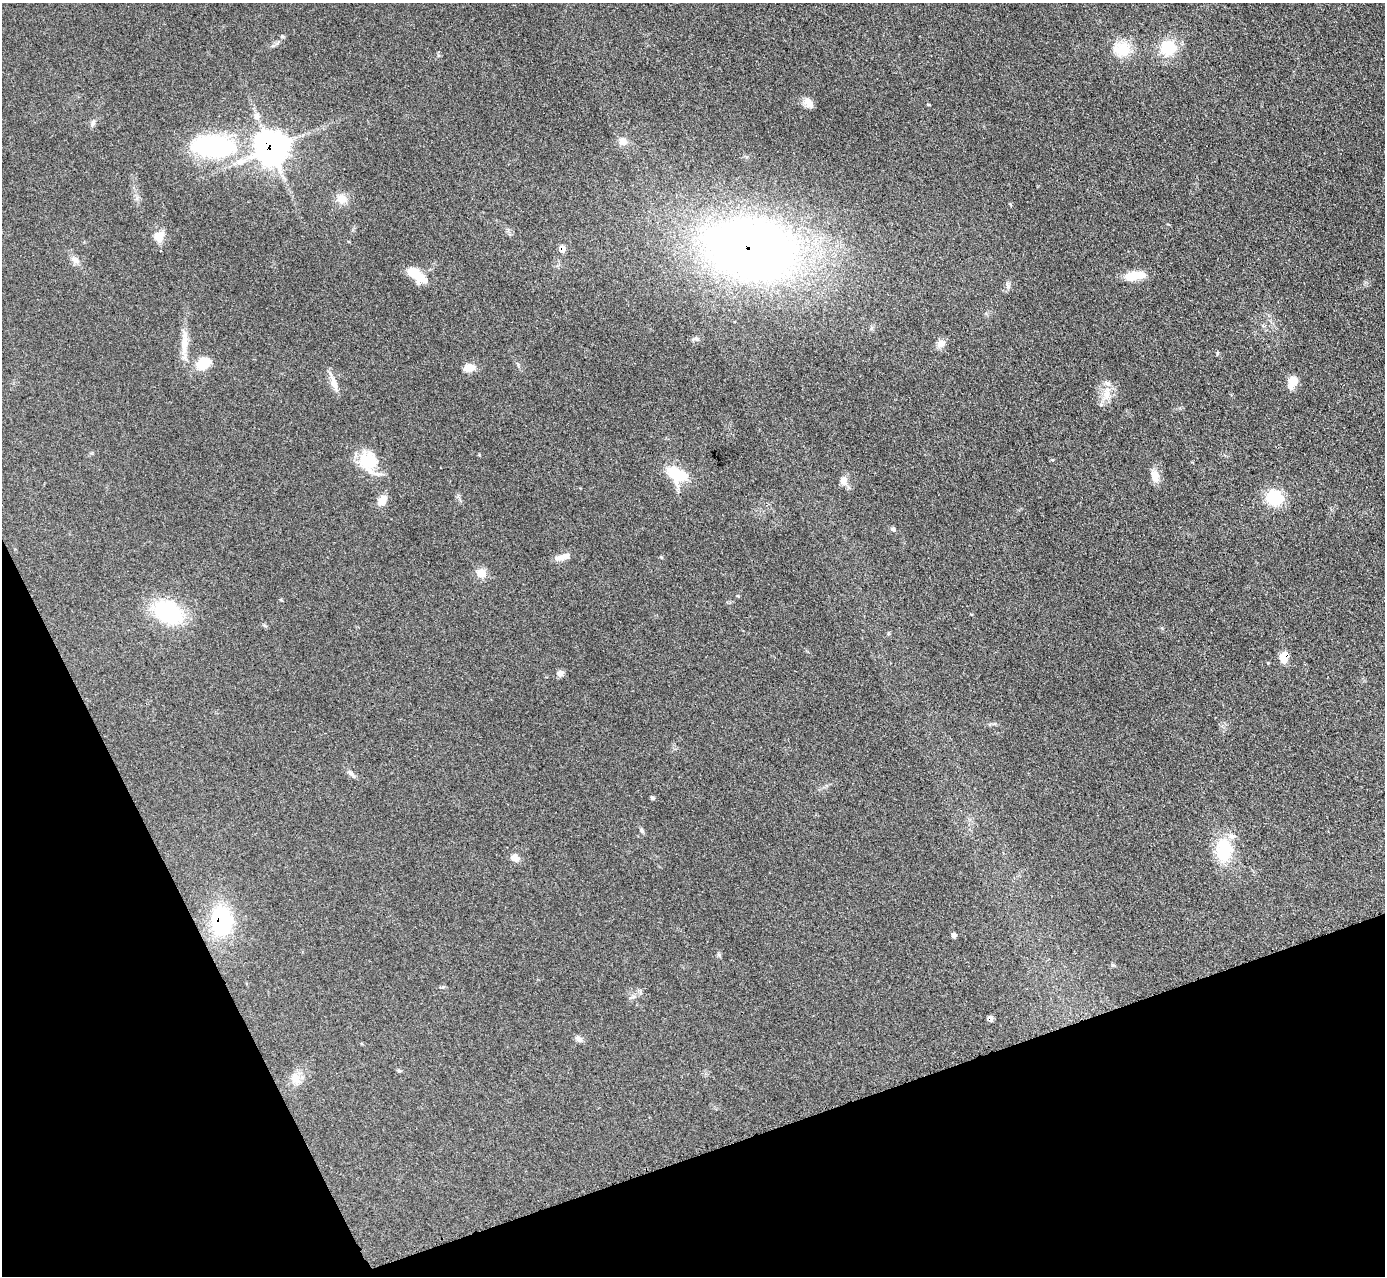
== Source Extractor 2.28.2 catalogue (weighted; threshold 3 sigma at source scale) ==
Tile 14 of 4 x 4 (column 2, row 4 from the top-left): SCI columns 1413-2795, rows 461-1734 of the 5757 x 5774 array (HDU 1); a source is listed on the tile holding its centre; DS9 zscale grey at full resolution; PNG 1387 x 1278 px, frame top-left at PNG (2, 3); no overlay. Shown black and unused: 18% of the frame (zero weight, under 3 of 4 exposures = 3% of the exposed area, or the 3 px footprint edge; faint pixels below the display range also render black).
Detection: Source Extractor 2.28.2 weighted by HDU 2 'WHT'; one run over the whole footprint, this tile lists its part. Background 0.155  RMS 0.008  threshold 0.0359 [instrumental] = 3 sigma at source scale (4.5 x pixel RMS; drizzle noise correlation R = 1.50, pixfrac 1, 0.05/0.05 arcsec/px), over >= 5 px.
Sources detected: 53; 2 cosmic-ray / hot-pixel residue — not listed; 3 inside a brighter listed object's ellipse — not listed separately; the other 48 listed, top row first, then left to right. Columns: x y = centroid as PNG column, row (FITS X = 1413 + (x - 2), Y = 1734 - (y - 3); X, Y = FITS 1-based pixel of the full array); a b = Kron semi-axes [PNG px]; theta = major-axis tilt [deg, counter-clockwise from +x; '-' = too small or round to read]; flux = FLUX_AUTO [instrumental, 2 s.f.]
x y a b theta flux
282 36 5 5 - 1.1
1168 48 17 16 - 28
1122 49 21 19 14 19
808 102 14 9 -48 6.2
257 116 10 8 -80 4.3
93 123 10 5 61 2.2
623 142 12 10 11 5.2
213 146 45 22 -4 110
271 148 13 12 - 790
342 199 14 13 - 8.3
159 237 14 11 54 8.6
751 249 75 48 -10 680
75 260 12 9 -39 4.4
416 275 25 11 -42 16
1135 276 24 9 6 16
1008 285 10 5 -66 2.1
184 344 31 9 87 12
940 344 11 10 - 4.8
204 363 18 12 36 16
469 367 13 9 8 7.6
1292 382 15 10 71 9.2
334 384 22 8 -72 7.4
1107 394 21 9 85 10
368 462 27 19 -58 31
677 474 25 15 -32 28
1155 475 18 9 -76 7.7
843 480 11 9 76 5
1274 497 17 16 - 28
382 500 13 9 52 7.7
893 529 8 5 -30 1.7
562 557 22 7 13 6.3
481 573 12 11 - 7.4
168 612 30 20 -30 69
265 626 6 4 -20 1.1
1285 655 9 8 - 7.5
560 673 8 7 - 4.2
351 774 12 5 -41 2.7
652 798 5 4 - 1.3
641 831 7 5 -71 1.5
1224 851 28 19 88 34
515 858 11 9 -30 4.8
221 921 29 20 87 73
954 935 6 5 - 1.9
1113 965 6 4 -89 1.1
634 997 9 4 8 1.9
579 1039 10 7 -31 2.9
399 1071 6 4 -3 1
296 1078 19 11 -71 8.5
Overlapping masked pixels (flux is a lower limit): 4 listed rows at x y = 271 148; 751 249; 1285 655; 221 921
Unlisted compact peaks at least as high as the median listed source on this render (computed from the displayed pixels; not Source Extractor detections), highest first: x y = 1217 353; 719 955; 661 557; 738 596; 1268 663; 438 55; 443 987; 929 105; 697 339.